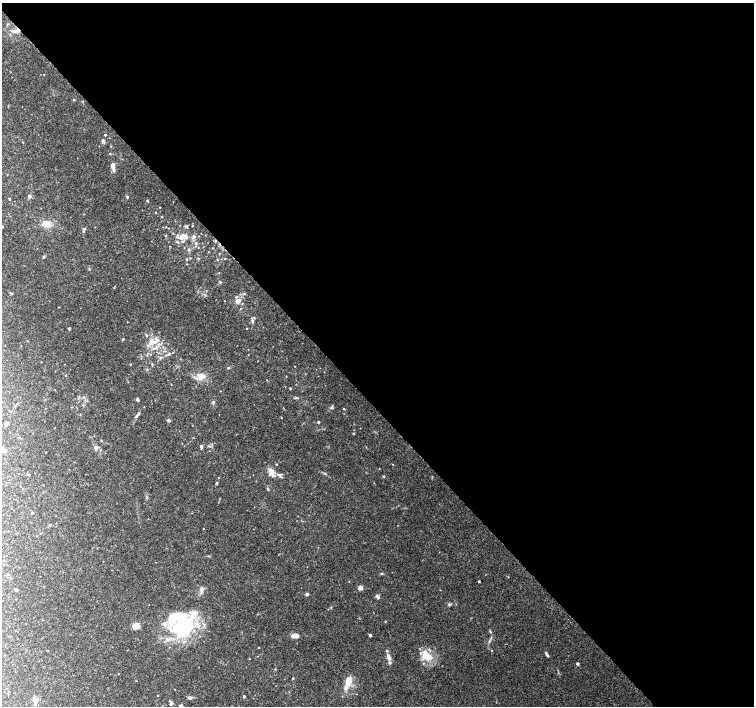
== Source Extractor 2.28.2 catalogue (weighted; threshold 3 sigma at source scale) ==
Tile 8 of 4 x 4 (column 4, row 2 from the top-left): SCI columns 4516-6018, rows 3026-4432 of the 6019 x 5987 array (HDU 1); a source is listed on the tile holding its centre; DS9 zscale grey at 2 x 2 block average (1 PNG px = mean of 2 x 2 image px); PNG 756 x 708 px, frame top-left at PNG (2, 3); no overlay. Shown black and unused: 57% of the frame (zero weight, under 3 of 4 exposures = <1% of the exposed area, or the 3 px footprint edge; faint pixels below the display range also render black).
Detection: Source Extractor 2.28.2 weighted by HDU 2 'WHT'; one run over the whole footprint, this tile lists its part. Background 0.0958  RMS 0.0056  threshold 0.0253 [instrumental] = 3 sigma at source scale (4.5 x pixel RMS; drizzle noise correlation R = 1.50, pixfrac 1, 0.0396/0.0396 arcsec/px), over >= 5 px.
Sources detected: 143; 2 inside a brighter object's white glare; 2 cosmic-ray / hot-pixel residue — not listed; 19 inside a brighter listed object's ellipse — not listed separately; the other 120 listed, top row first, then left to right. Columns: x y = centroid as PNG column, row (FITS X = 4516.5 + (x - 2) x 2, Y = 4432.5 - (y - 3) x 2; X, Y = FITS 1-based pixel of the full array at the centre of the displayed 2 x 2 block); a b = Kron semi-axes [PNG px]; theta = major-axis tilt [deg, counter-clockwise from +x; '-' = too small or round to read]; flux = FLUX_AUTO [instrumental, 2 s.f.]
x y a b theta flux
14 31 10 4 10 6.8
44 74 2 2 - 0.59
74 100 3 2 - 0.93
105 135 2 2 - 1.1
103 140 4 3 - 1.8
111 146 3 2 - 0.76
110 154 2 2 - 0.9
113 165 9 4 -80 5.7
29 196 2 2 - 5.8
127 197 3 2 - 1.7
9 198 3 2 - 0.83
147 201 2 2 - 1.7
160 207 2 2 - 0.51
155 213 2 2 - 0.75
162 216 2 2 - 0.62
46 224 8 6 -7 13
186 226 4 3 - 2
192 226 2 2 - 0.58
2 227 2 2 - 1.1
166 227 2 2 - 0.6
84 229 4 3 - 2.1
166 235 3 2 - 0.71
181 237 5 3 - 11
186 237 4 3 - 3.4
194 237 4 3 - 3.3
177 241 4 2 - 1.3
182 241 3 3 - 1.4
196 243 3 3 - 1.9
189 250 3 3 - 1.6
209 252 2 2 - 0.62
44 256 4 3 - 1.3
190 258 3 2 - 0.67
198 258 2 2 - 0.78
187 259 3 2 - 0.81
217 259 4 2 - 0.86
225 259 2 2 - 0.77
187 264 3 2 - 0.57
220 282 5 2 - 1.3
244 293 3 3 - 1.3
236 297 4 2 - 1.4
225 301 2 2 - 0.54
238 301 3 3 - 9.1
240 309 2 2 - 0.73
252 320 5 4 - 3
127 322 2 2 - 0.41
247 328 2 2 - 0.61
69 329 2 2 - 2.7
146 335 4 3 - 1.6
123 339 3 2 - 1.2
157 340 5 4 - 3.6
151 341 4 4 - 5.5
147 346 4 3 - 1.7
169 354 3 3 - 1.6
160 358 3 3 - 1.4
41 362 2 2 - 0.58
130 364 2 2 - 0.82
152 364 4 2 - 0.97
228 368 3 2 - 2
147 370 3 3 - 1.1
65 375 2 2 - 0.54
201 376 9 8 - 9.9
171 384 2 2 - 0.42
220 391 2 2 - 0.42
84 397 3 3 - 1.1
297 398 4 2 - 1.3
137 399 4 3 - 1.9
144 407 2 2 - 0.48
332 407 4 3 - 1.7
344 409 3 2 - 0.9
139 414 5 3 - 1.6
281 418 2 2 - 0.51
169 420 4 3 - 2.3
318 422 2 2 - 1.8
7 423 5 3 - 2.4
353 433 2 2 - 1.1
201 446 3 3 - 2.8
209 446 4 3 - 1.3
96 449 6 3 62 2.2
100 450 3 2 - 0.94
276 464 2 2 - 0.82
379 469 2 2 - 0.43
271 473 8 5 47 6
29 475 3 2 - 0.81
280 475 4 3 - 2.1
383 476 2 2 - 1.6
216 483 3 3 - 1.4
268 489 4 3 - 1.3
32 512 3 2 - 1.1
50 525 3 3 - 1.3
203 529 2 2 - 0.61
40 533 3 2 - 0.54
382 574 4 2 - 1
479 581 2 2 - 1.2
360 587 3 3 - 13
201 589 9 4 84 3.6
16 590 3 3 - 1.3
307 594 2 2 - 6
377 597 6 3 -48 2.5
449 604 5 3 - 1.9
185 621 35 11 11 51
385 621 2 2 - 0.81
136 626 3 3 - 46
490 632 3 2 - 1
370 635 3 2 - 2.2
295 636 8 5 -4 7.1
547 654 7 3 -58 2.3
388 657 9 4 -75 6.1
427 657 14 8 -19 20
249 659 2 2 - 0.49
577 664 3 3 - 1.8
118 674 2 2 - 0.61
293 678 3 2 - 0.97
347 683 11 5 -67 8.9
157 695 2 2 - 0.78
244 696 3 2 - 1.6
189 698 6 3 -27 2.5
169 701 2 2 - 0.73
36 702 7 4 70 4.1
171 703 3 2 - 4
180 706 4 3 - 2.6
Overlapping masked pixels (flux is a lower limit): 1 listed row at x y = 14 31
Isophote crosses this tile's border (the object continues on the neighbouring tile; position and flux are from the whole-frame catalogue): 2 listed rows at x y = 2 227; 180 706
Diffuse or blended objects may show on this block-average render without a row.